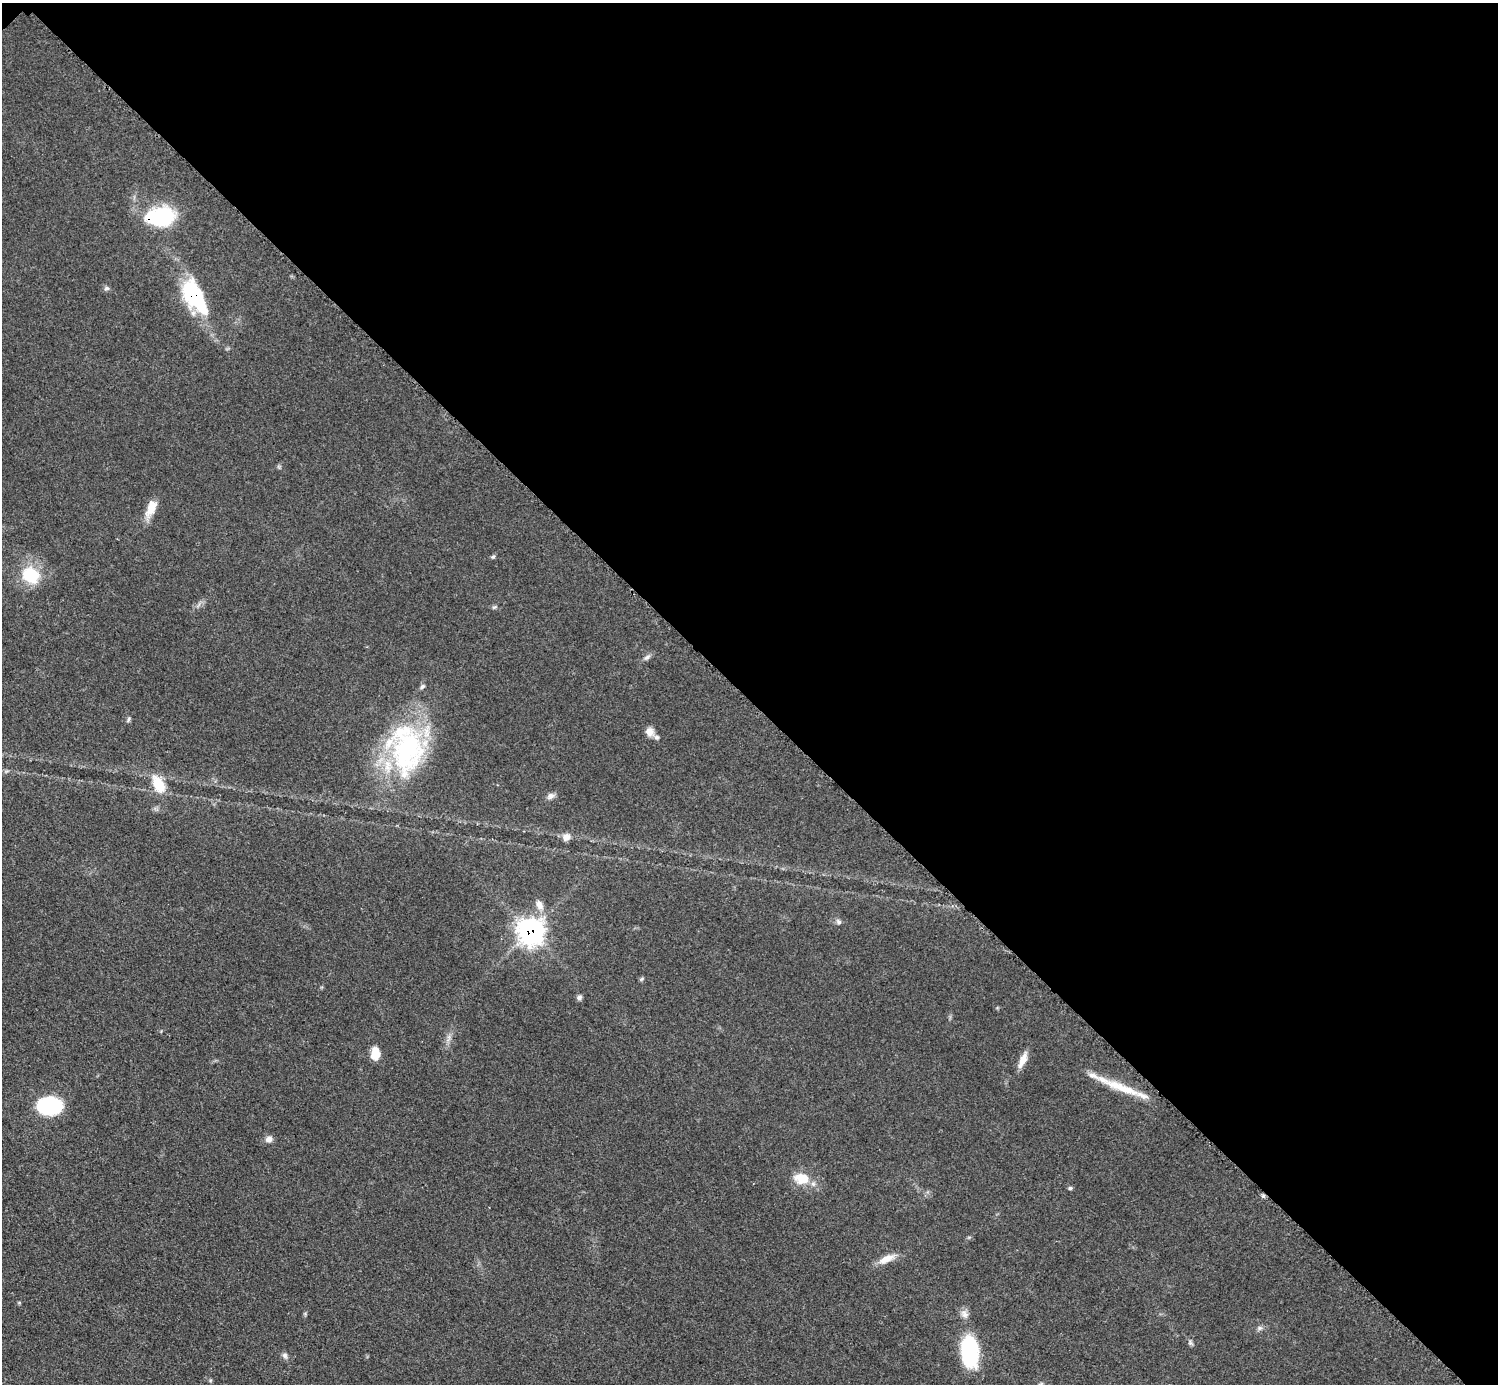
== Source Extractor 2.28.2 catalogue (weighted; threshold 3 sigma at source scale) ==
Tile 3 of 4 x 4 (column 3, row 1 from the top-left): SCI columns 2998-4493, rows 4452-5833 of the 5993 x 5993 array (HDU 1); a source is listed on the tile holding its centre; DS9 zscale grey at full resolution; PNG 1500 x 1386 px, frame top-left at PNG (2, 3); no overlay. Shown black and unused: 50% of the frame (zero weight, under 3 of 5 exposures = <1% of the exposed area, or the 3 px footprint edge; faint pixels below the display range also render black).
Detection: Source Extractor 2.28.2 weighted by HDU 2 'WHT'; one run over the whole footprint, this tile lists its part. Background 0.0503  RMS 0.0062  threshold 0.0278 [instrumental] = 3 sigma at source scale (4.5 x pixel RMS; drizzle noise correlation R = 1.50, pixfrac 1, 0.05/0.05 arcsec/px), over >= 5 px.
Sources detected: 39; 1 inside a brighter object's white glare — not listed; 2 inside a brighter listed object's ellipse — not listed separately; the other 36 listed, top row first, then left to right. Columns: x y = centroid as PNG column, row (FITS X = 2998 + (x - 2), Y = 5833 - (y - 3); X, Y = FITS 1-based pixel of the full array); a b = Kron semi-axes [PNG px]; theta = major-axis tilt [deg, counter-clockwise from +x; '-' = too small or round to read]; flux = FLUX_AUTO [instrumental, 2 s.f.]
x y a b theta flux
162 218 27 22 27 41
107 288 7 5 0 1.4
194 296 40 19 -59 55
151 508 23 11 66 8.8
493 557 6 5 - 1
31 575 24 20 -36 24
494 607 6 4 33 0.92
647 657 12 6 35 2.2
422 686 8 5 48 1.4
128 719 8 3 76 1
650 732 12 10 -56 4.5
407 750 63 46 84 110
159 784 22 11 -61 15
551 796 11 7 31 2.6
566 837 10 9 - 3.9
539 905 16 9 -64 4.7
838 922 9 6 -41 1.6
530 931 12 11 - 330
642 979 7 5 23 0.97
579 997 8 6 49 1.6
449 1038 13 4 79 2.6
375 1054 14 9 89 9.3
1023 1060 20 7 65 6.5
1122 1088 56 10 -21 19
49 1106 20 14 0 66
269 1139 8 7 - 3.5
802 1178 21 14 -8 13
1070 1188 6 4 2 1
886 1259 22 9 25 7.5
964 1314 12 9 -43 3.5
1260 1328 8 6 20 1.7
1190 1343 8 5 -60 1.4
969 1351 27 14 -85 66
285 1355 8 7 - 2
210 1380 6 4 -73 0.78
1041 1384 9 4 27 1.1
Overlapping masked pixels (flux is a lower limit): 4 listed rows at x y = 162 218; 194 296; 530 931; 1122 1088
Isophote crosses this tile's border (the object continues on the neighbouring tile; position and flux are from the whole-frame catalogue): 1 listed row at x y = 1041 1384